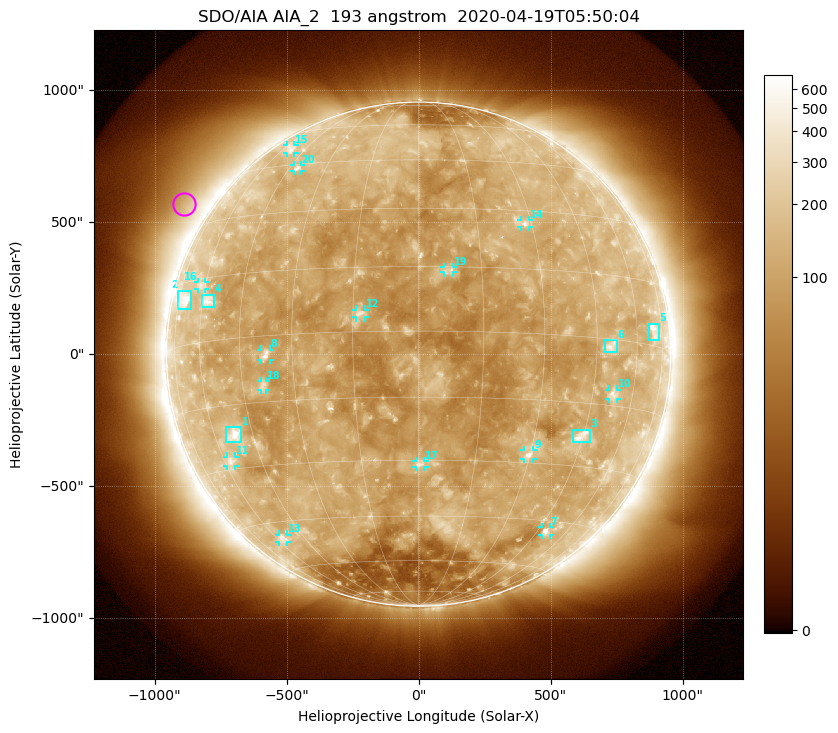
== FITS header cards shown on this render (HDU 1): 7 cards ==
TELESCOP= 'SDO/AIA'
INSTRUME= 'AIA_2'
WAVELNTH=                  193
WAVEUNIT= 'angstrom'
DATE-OBS= '2020-04-19T05:50:04.84'
CTYPE1  = 'HPLN-TAN'
CTYPE2  = 'HPLT-TAN'

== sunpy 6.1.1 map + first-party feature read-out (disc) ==
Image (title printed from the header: SDO/AIA AIA_2  193 angstrom  2020-04-19T05:50:04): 1024 x 1024 px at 2.4 arcsec/px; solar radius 955 arcsec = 398 px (full disc in frame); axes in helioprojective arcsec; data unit not stated in the header (colour bar unlabelled)
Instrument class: DISC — disc imager (sunpy class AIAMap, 193 A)
Bright regions (active regions / flare kernels): reference = the median radial profile (limb darkening/brightening removed); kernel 9 px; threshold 5 sigma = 153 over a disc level ~112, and >= 1.15x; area >= 12 px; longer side >= 10 px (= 24 arcsec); searched inside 0.97 R_sun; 22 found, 20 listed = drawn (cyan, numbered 1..; 14 of them under ~33 arcsec drawn as corner ticks so the feature stays visible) (cap 20 boxes per figure: the strongest are kept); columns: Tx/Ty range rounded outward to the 5 arcsec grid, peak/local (2 s.f.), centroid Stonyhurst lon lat
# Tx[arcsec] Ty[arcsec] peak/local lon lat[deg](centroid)
1 -730..-670 -330..-275 6.1 -52 -22
2 -910..-860 170..240 3.8 -70 +11
3 585..650 -335..-285 5.1 +44 -23
4 -820..-775 180..225 4 -58 +9
5 870..910 55..115 4 +69 +3
6 705..750 10..55 3.8 +50 -2
7 465..500 -685..-655 4.5 +49 -48
8 -595..-565 -25..20 4.5 -37 -4
9 400..435 -395..-365 4.7 +30 -28
10 720..750 -170..-135 3.6 +52 -12
11 -725..-695 -425..-385 3.1 -57 -28
12 -240..-205 140..170 5 -13 +4
13 -530..-495 -710..-685 2.8 -56 -50
14 385..420 480..510 3.5 +28 +27
15 -500..-470 760..795 2.4 -54 +51
16 -835..-805 245..275 2.6 -62 +13
17 -10..25 -430..-405 3.8 +0 -31
18 -600..-575 -135..-100 3.1 -39 -11
19 95..135 310..330 3.6 +7 +14
20 -470..-445 690..715 2.9 -41 +44
Off-limb structures (1.02-1.3 R_sun): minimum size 162 px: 4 found; the strongest spans PA ~35..70 deg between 1.02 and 1.3 R_sun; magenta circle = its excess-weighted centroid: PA ~55 deg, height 1.11 R_sun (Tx ~-890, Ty ~570 arcsec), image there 1.7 x the reference